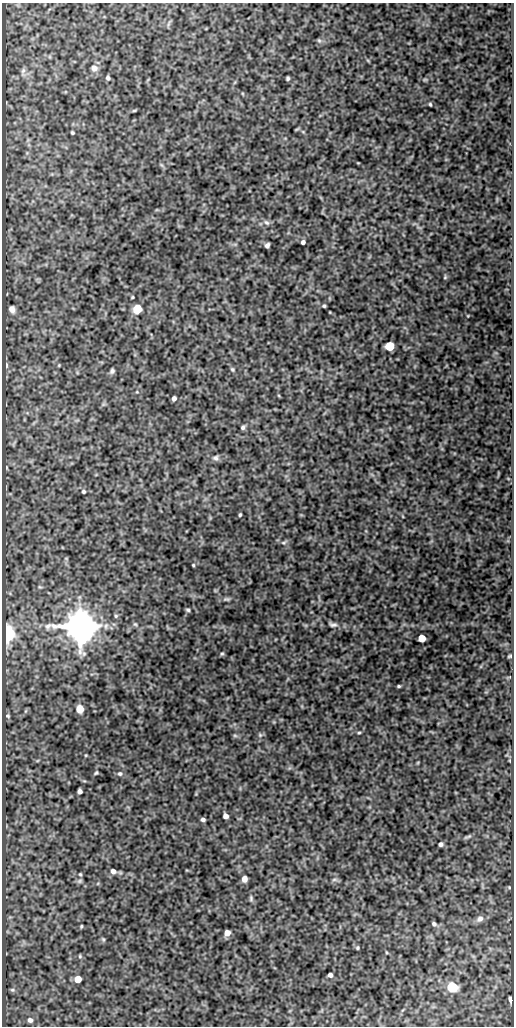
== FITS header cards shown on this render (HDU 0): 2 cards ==
NAXIS1  =                  512
NAXIS2  =                 1024

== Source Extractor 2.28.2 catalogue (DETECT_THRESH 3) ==
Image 512 x 1024 px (HDU 0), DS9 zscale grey, 1 PNG px = 1 image px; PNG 516 x 1028 px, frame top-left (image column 1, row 1024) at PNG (2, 3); no overlay
Background 85.4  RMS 0.54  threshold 1.63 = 3 sigma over >= 5 px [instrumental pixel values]
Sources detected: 70; all 70 listed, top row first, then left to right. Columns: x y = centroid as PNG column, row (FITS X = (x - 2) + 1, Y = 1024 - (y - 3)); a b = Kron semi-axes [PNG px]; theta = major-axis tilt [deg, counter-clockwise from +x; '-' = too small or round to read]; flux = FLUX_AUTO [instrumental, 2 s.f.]
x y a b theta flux
319 40 6 5 - 64
94 68 7 7 - 190
23 71 7 6 - 90
108 78 4 4 - 77
288 78 4 3 - 54
430 104 4 3 - 44
134 110 5 3 - 37
72 133 3 3 - 45
266 222 9 6 -30 100
303 242 4 4 - 100
267 245 5 4 - 98
445 277 5 4 - 40
132 297 3 2 - 33
324 306 3 3 - 45
12 309 6 5 - 180
137 309 5 5 - 1800
390 346 5 5 - 1700
6 365 6 4 -89 64
232 369 5 4 - 49
112 371 7 5 61 80
174 398 4 4 - 110
243 427 5 5 - 73
215 458 8 7 - 100
83 491 4 4 - 57
240 515 3 3 - 48
284 543 7 3 19 57
193 565 3 3 - 35
227 599 10 5 -2 87
188 610 5 4 - 60
116 616 5 5 - 50
135 624 6 4 -42 50
333 625 13 6 -7 130
80 626 8 8 - 110000
8 633 7 5 -84 7300
422 638 5 5 - 820
222 654 5 4 - 49
510 656 5 3 - 45
399 686 3 3 - 45
80 709 6 5 - 590
8 716 6 5 - 53
359 733 5 3 - 42
260 735 5 4 - 48
235 736 6 4 -19 49
86 755 5 3 - 29
96 773 6 4 61 43
120 774 6 6 - 79
80 791 5 4 - 120
225 816 5 4 - 160
203 819 4 3 - 84
467 837 13 3 18 75
441 844 4 4 - 99
113 871 6 5 - 140
80 874 4 4 - 40
244 879 5 5 - 270
334 879 7 4 2 65
80 881 7 5 21 66
251 898 8 5 88 66
480 919 8 7 - 140
434 924 5 4 - 76
81 926 3 2 - 39
227 933 5 5 - 260
103 939 5 4 - 47
357 948 4 3 - 41
80 956 5 4 - 46
330 975 4 4 - 110
78 979 5 5 - 580
452 987 6 5 - 3600
12 990 6 5 - 54
510 999 5 3 - 140
30 1020 6 6 - 110